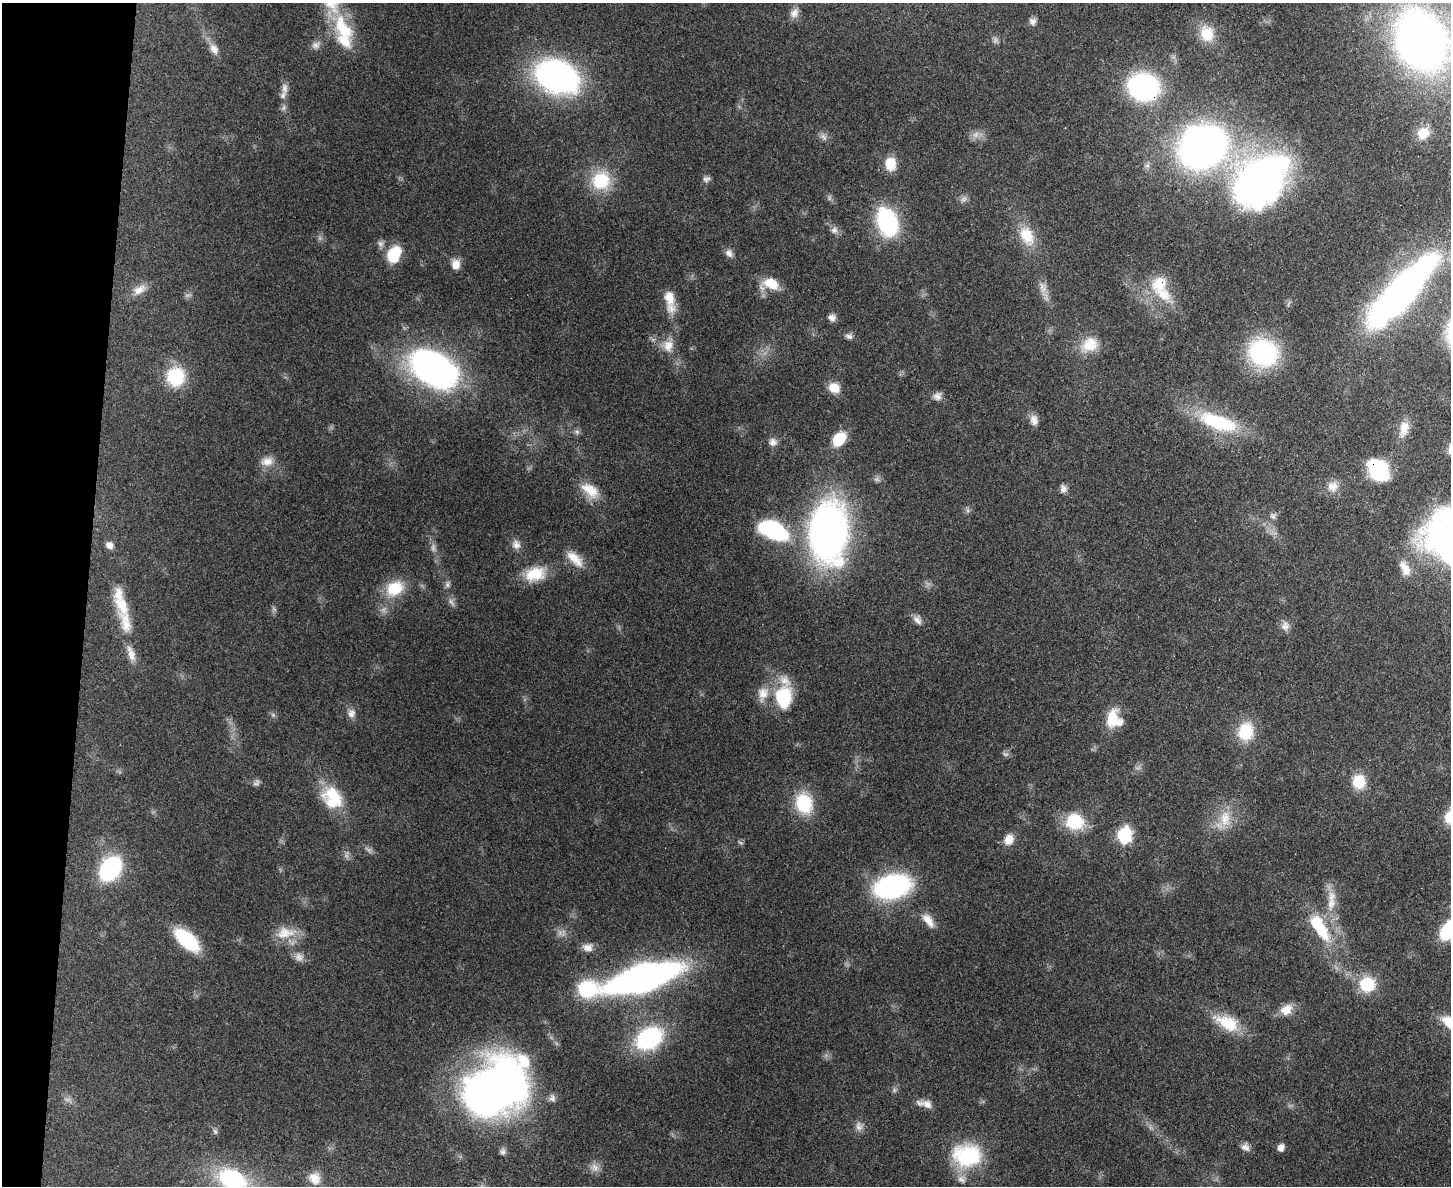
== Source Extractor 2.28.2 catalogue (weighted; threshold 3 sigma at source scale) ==
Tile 7 of 3 x 4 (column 1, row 3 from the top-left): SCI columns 326-1774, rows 1205-2388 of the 4875 x 4778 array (HDU 1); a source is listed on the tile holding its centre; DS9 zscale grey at full resolution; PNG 1453 x 1188 px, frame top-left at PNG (2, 3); no overlay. Shown black and unused: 6% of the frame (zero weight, under 3 of 4 exposures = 7% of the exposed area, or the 3 px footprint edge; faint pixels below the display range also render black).
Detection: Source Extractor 2.28.2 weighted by HDU 2 'WHT'; one run over the whole footprint, this tile lists its part. Background 0.441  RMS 0.0079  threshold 0.0357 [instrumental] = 3 sigma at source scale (4.5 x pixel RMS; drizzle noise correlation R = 1.50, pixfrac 1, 0.05/0.05 arcsec/px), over >= 5 px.
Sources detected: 132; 14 too faint to see at this stretch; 3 inside a brighter object's white glare — not listed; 10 inside a brighter listed object's ellipse — not listed separately; the other 105 listed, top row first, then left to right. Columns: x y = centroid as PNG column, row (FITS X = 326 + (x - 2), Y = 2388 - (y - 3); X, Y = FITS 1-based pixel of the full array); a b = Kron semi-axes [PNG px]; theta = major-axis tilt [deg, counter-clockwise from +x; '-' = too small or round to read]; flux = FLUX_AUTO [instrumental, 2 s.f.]
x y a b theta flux
794 13 14 11 61 5.9
1032 21 9 8 - 3.5
344 30 42 20 -61 42
1207 34 22 18 -67 19
1422 40 49 40 -59 560
316 45 13 9 29 4.5
214 49 16 10 -60 6.9
557 76 32 23 -22 290
1143 87 22 19 -14 180
284 88 16 8 -87 5.8
283 108 9 6 60 2.5
1423 133 17 15 36 13
823 137 12 6 -42 3.4
1203 147 42 35 28 390
890 164 14 12 90 17
706 179 10 8 17 2.9
601 180 25 24 - 36
1256 184 55 50 -57 300
887 222 34 23 -72 69
834 230 10 9 - 3.8
1027 236 26 17 -64 22
729 253 12 9 -58 4.3
394 254 16 12 63 32
456 264 13 11 -87 7.5
771 283 21 13 -20 18
1160 284 26 20 64 27
1043 287 18 10 -71 7.3
139 290 21 11 31 9
1402 292 67 20 48 480
669 298 24 14 -74 14
832 317 10 8 -18 3.9
849 336 10 7 -20 2.9
1090 344 25 18 36 18
668 346 17 15 -87 11
1263 353 26 23 -29 110
433 367 51 31 -29 290
176 377 20 19 - 42
834 388 14 12 -30 11
937 396 12 10 -9 4.7
1034 420 14 10 -76 5.8
1218 422 51 19 -18 61
1404 429 22 11 75 10
577 432 9 5 -37 2.3
839 439 16 11 52 24
773 442 11 10 - 4.5
267 461 18 13 8 9.3
1378 470 20 14 -52 65
1333 486 15 15 - 8.8
1063 489 10 8 -89 3.6
590 490 27 15 -38 17
1273 516 9 6 -45 2.6
774 530 26 15 -25 100
828 531 40 25 88 530
109 545 9 8 - 4.2
516 545 13 11 -49 5.5
575 559 27 12 -44 14
1405 568 23 11 -63 9.6
535 574 27 17 13 24
447 584 9 6 80 2.6
395 588 25 19 27 26
917 620 14 9 -55 4.9
125 622 38 16 -74 24
1285 626 13 11 83 5.3
763 694 22 15 77 12
783 697 29 21 86 41
351 713 12 10 83 5.1
273 715 6 6 - 1.7
1112 719 24 15 77 19
1246 732 23 18 80 28
1359 781 16 14 -82 20
333 795 33 21 -37 30
804 803 24 19 -71 39
1450 817 18 14 68 15
1225 819 25 15 87 18
1075 821 21 20 - 33
1125 835 9 8 - 140
1009 839 14 11 62 8.9
741 843 8 3 -19 1.2
110 869 23 16 53 89
892 886 27 17 15 180
1331 900 35 11 85 17
928 920 20 10 -53 8.8
1322 932 31 19 -52 33
285 933 29 16 7 17
187 940 26 13 -42 55
588 947 14 10 -1 5.9
299 957 13 10 -63 5.2
643 978 46 17 16 580
1367 984 17 16 - 33
587 989 24 20 3 48
1286 1010 17 12 37 11
1226 1022 41 17 -27 27
649 1038 30 21 32 85
487 1095 43 38 -20 450
552 1098 10 8 88 3.3
927 1104 16 10 -25 6.9
859 1126 13 9 -74 4.9
215 1131 8 5 -72 2
1245 1147 12 9 -38 4.4
1281 1148 8 6 72 4.2
502 1151 9 7 -81 2.4
967 1156 35 27 -1 61
595 1167 13 10 -43 5.6
314 1178 17 15 -57 11
232 1180 36 23 -25 86
Overlapping masked pixels (flux is a lower limit): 3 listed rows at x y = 1143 87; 1160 284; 1378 470
Isophote crosses this tile's border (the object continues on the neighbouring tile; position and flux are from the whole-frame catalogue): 3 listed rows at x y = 1422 40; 1450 817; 232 1180